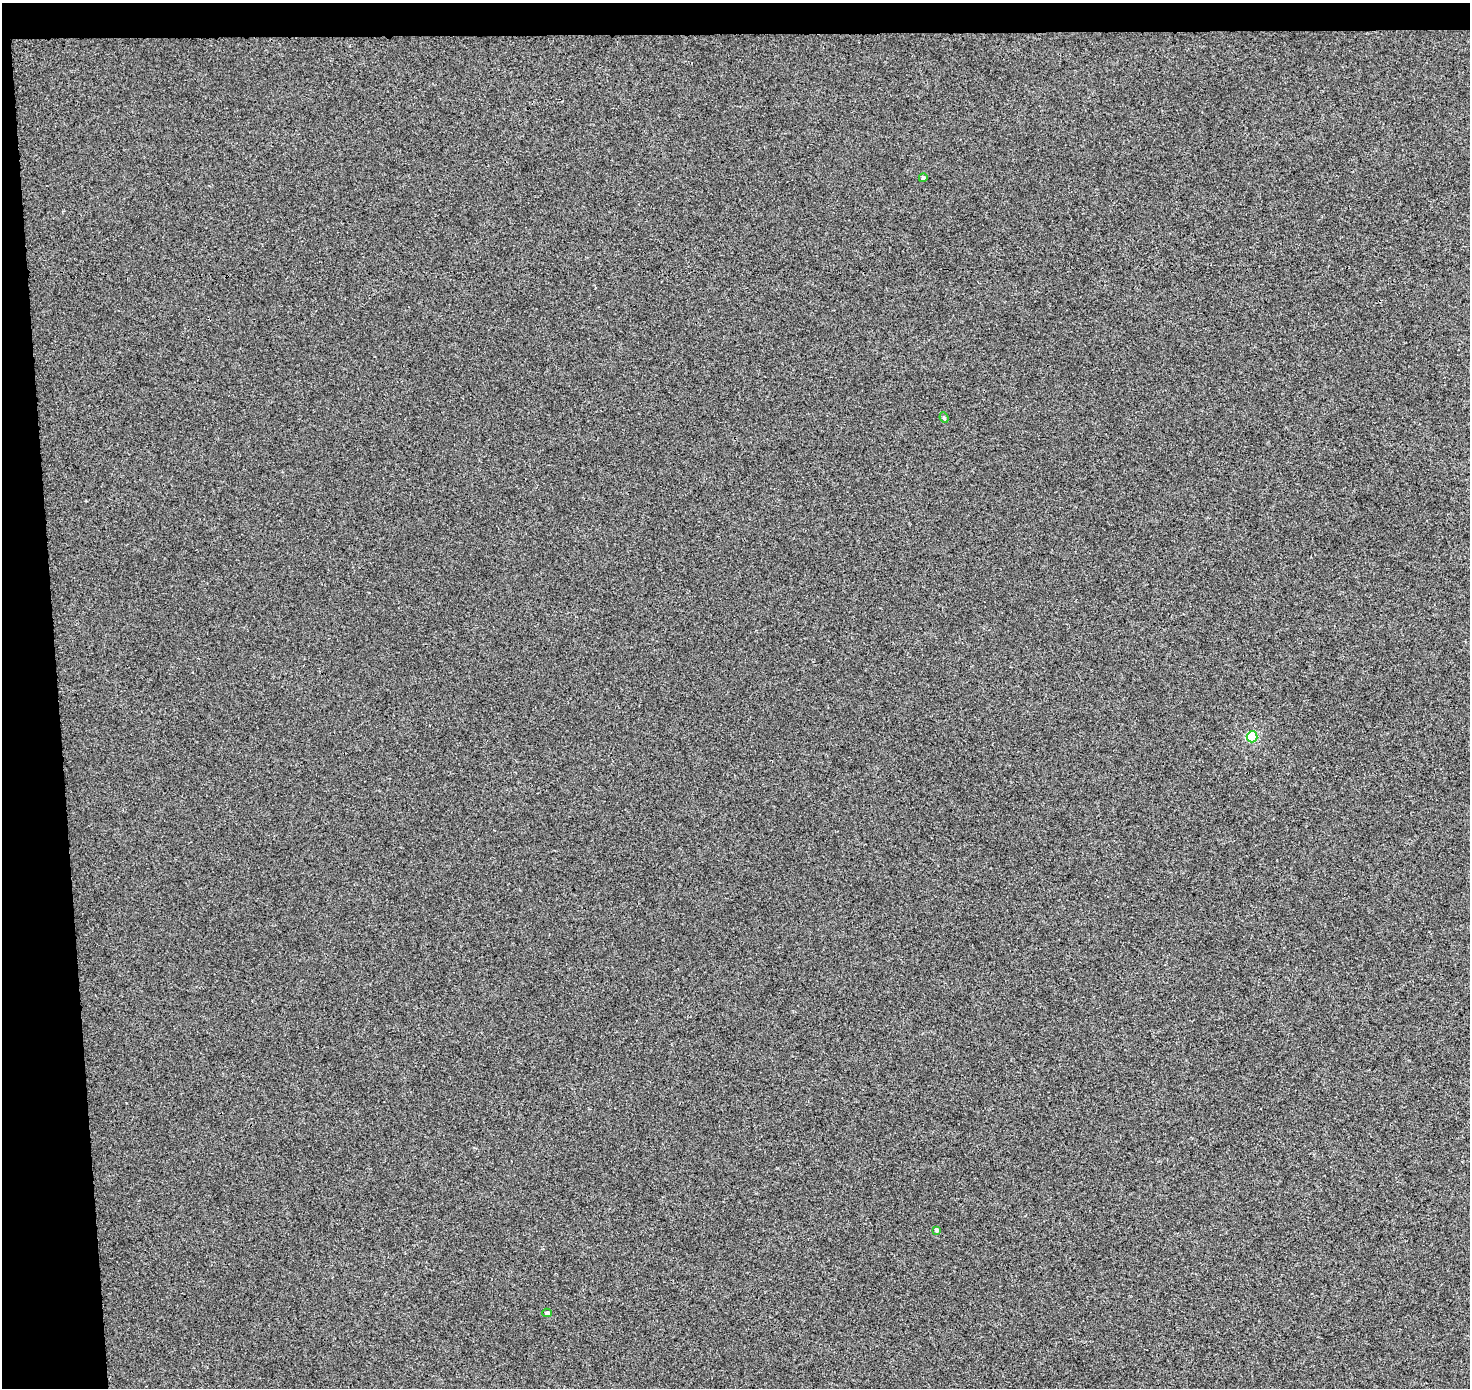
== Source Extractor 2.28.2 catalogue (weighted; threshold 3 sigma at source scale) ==
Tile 1 of 3 x 3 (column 1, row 1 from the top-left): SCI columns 56-1523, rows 2775-4160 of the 4516 x 4205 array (HDU 1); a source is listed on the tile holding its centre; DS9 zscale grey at full resolution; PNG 1472 x 1390 px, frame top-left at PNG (2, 3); each listed source drawn as its Kron ellipse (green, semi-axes under 4 px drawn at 4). Shown black and unused: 6% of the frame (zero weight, under 3 of 4 exposures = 5% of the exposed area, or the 3 px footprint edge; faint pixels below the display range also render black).
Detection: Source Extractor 2.28.2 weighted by HDU 2 'WHT'; one run over the whole footprint, this tile lists its part. Background -3.82e-04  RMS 0.0042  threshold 0.0188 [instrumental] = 3 sigma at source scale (4.5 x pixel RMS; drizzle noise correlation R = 1.50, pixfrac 1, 0.0396/0.0396 arcsec/px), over >= 5 px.
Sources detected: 5; all 5 listed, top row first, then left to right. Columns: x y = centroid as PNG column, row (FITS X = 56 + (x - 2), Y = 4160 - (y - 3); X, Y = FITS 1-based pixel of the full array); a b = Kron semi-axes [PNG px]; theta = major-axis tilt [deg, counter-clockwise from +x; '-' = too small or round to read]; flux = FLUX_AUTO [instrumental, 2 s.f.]
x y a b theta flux
923 178 4 4 - 0.78
944 418 5 4 - 0.57
1252 737 5 5 - 22
937 1230 4 3 - 1.1
547 1313 4 4 - 0.98